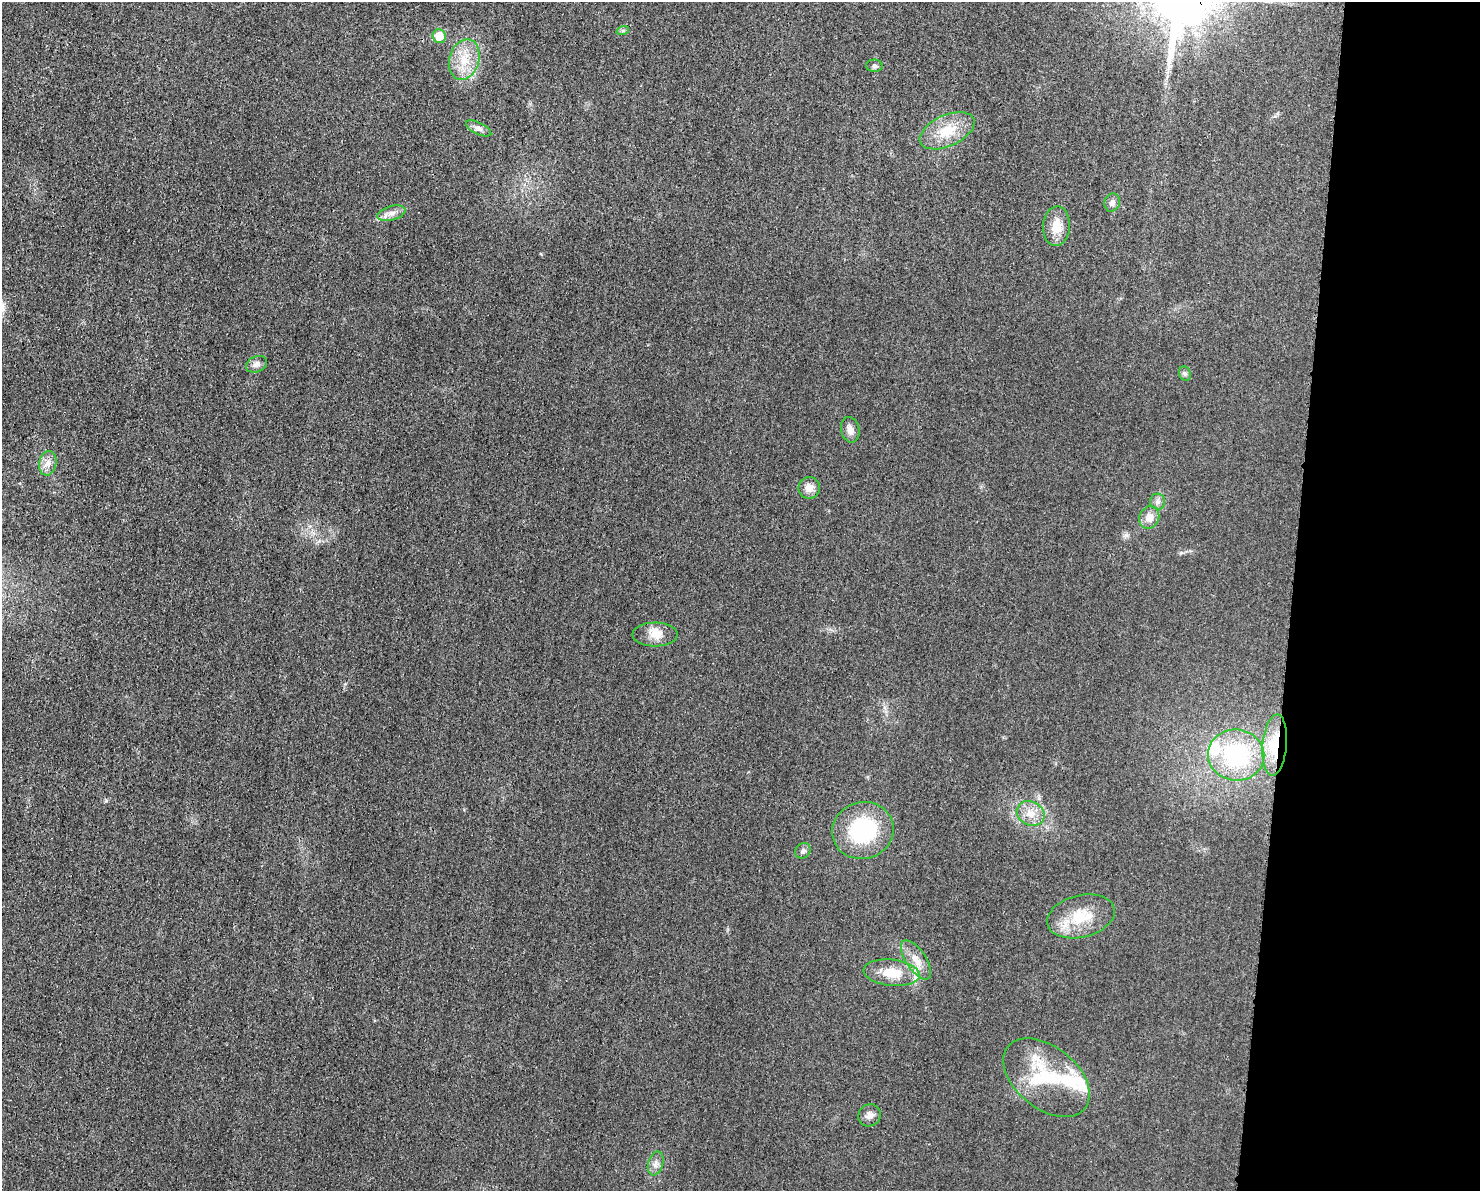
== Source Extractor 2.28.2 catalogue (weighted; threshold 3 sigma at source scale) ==
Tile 9 of 3 x 4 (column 3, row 3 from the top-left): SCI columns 3085-4562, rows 1204-2392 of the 4804 x 4790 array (HDU 1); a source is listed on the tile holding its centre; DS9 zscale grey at full resolution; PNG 1482 x 1193 px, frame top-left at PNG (2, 2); each listed source drawn as its Kron ellipse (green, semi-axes under 4 px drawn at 4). Shown black and unused: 13% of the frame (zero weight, under 3 of 4 exposures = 2% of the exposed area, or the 3 px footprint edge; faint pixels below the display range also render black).
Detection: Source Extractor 2.28.2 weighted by HDU 2 'WHT'; one run over the whole footprint, this tile lists its part. Background 0.0257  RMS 0.006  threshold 0.0271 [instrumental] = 3 sigma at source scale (4.5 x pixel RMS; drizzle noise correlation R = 1.50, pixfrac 1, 0.05/0.05 arcsec/px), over >= 5 px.
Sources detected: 33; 2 inside a brighter object's white glare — neither listed nor drawn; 3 inside a brighter listed object's ellipse — not listed separately; the other 28 listed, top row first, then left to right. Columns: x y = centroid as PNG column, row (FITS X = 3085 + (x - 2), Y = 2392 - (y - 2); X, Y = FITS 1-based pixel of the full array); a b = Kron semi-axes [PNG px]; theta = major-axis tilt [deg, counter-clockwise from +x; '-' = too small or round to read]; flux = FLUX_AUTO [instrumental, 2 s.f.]
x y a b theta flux
623 30 6 4 18 0.97
439 36 7 6 - 12
464 60 21 15 74 14
874 66 8 6 -1 1.6
479 128 14 6 -25 2.5
947 131 29 15 24 16
1112 203 9 7 70 2.7
391 213 14 7 16 3.6
1056 226 20 13 86 11
257 364 11 7 22 3
1185 373 7 6 - 1.3
850 430 13 9 -77 3.7
48 463 12 8 79 4.4
809 488 11 10 - 4.9
1158 502 8 7 - 2.2
1149 517 11 10 - 5.9
655 635 22 12 0 7.4
1275 745 31 12 85 18
1236 755 28 25 -6 54
1031 813 14 11 -29 7.4
863 830 31 28 15 52
803 851 8 7 - 1.9
1081 916 34 21 14 21
916 960 22 10 -56 7.7
892 973 28 13 -6 15
1046 1078 49 31 -39 41
870 1115 11 10 - 3.5
656 1163 12 7 74 3.3
Overlapping masked pixels (flux is a lower limit): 1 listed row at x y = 1275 745
Unlisted compact peaks at least as high as the median listed source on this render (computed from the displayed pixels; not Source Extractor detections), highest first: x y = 106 801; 1181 553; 541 254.